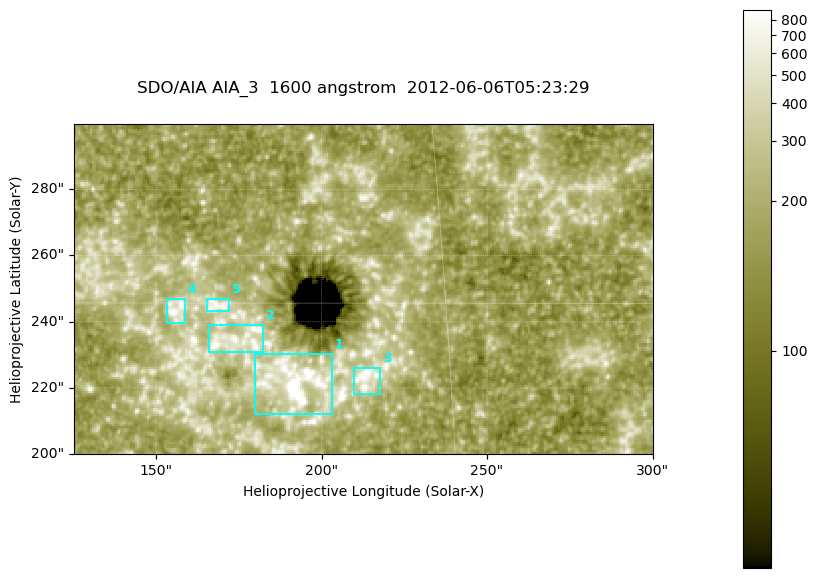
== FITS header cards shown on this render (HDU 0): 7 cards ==
TELESCOP= 'SDO/AIA '
INSTRUME= 'AIA_3   '
WAVELNTH=                 1600
WAVEUNIT= 'angstrom'
DATE-OBS= '2012-06-06T05:23:29.12'
CTYPE1  = 'HPLN-TAN'
CTYPE2  = 'HPLT-TAN'

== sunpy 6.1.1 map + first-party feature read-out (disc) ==
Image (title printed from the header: SDO/AIA AIA_3  1600 angstrom  2012-06-06T05:23:29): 287 x 164 px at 0.609 arcsec/px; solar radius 946 arcsec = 1552 px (partial field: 0.6% of the solar disc is inside the frame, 100% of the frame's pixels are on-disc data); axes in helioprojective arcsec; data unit not stated in the header (colour bar unlabelled)
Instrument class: DISC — disc imager (sunpy class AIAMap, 1600 A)
Bright regions (active regions / flare kernels): reference = the on-disc median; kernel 3 px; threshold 5 sigma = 302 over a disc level ~177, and >= 1.15x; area >= 47 px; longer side >= 3 px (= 1.8 arcsec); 5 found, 5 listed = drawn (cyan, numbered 1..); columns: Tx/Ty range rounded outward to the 2 arcsec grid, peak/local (2 s.f.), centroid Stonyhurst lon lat
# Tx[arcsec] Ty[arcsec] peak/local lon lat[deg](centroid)
1 180..204 212..232 21 +12 +14
2 166..184 230..240 4.8 +11 +14
3 210..218 218..226 5.6 +13 +14
4 152..160 238..248 4.9 +10 +15
5 164..172 242..248 4.5 +11 +15